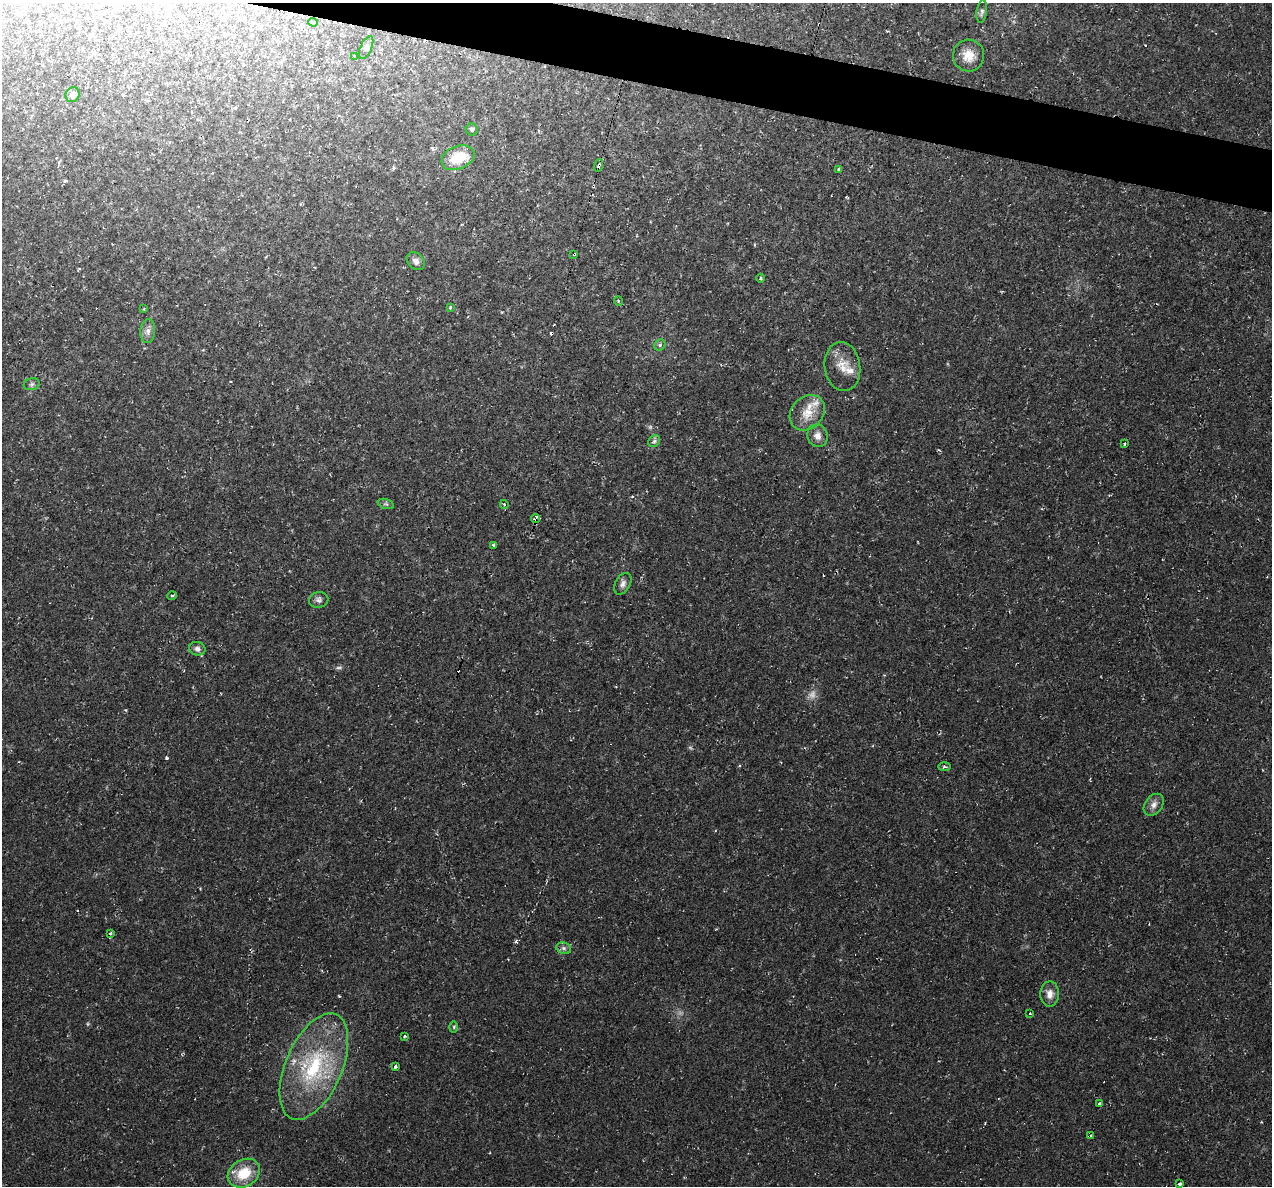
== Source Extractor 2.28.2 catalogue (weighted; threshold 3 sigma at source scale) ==
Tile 11 of 4 x 4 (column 3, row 3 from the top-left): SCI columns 2541-3810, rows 1308-2491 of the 5084 x 5107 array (HDU 1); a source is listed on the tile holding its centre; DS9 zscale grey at full resolution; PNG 1274 x 1188 px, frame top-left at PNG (2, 3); each listed source drawn as its Kron ellipse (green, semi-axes under 4 px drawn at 4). Shown black and unused: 4% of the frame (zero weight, under 2 of 3 exposures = <1% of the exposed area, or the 3 px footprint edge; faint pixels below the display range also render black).
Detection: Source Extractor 2.28.2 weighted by HDU 2 'WHT'; one run over the whole footprint, this tile lists its part. Background 0.0221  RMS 0.0062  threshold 0.0279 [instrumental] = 3 sigma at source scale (4.5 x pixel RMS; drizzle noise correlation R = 1.50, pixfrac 1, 0.05/0.05 arcsec/px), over >= 5 px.
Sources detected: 54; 3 too faint to see at this stretch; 3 cosmic-ray / hot-pixel residue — neither listed nor drawn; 2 inside a brighter listed object's ellipse — not listed separately; the other 46 listed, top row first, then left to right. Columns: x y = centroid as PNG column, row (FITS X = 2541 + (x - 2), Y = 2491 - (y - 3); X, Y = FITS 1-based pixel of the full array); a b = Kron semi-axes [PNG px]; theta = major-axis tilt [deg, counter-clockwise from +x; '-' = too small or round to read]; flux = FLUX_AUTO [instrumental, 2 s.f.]
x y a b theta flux
982 11 11 5 82 1.7
313 22 4 4 - 0.65
366 47 12 5 67 2.1
354 56 3 3 - 2.2
968 56 16 15 - 9.2
72 95 7 7 - 3
472 129 6 5 - 1.4
458 158 17 11 22 17
599 165 6 4 72 2.3
838 170 3 3 - 4.4
574 254 3 3 - 1.5
416 261 10 7 -43 2.8
761 278 4 3 - 0.74
618 301 5 3 - 0.6
450 308 3 3 - 0.63
144 309 3 2 - 0.42
148 331 12 7 86 3.3
660 345 6 5 - 1.1
842 367 24 18 -82 11
32 384 8 6 15 1.5
807 413 19 15 46 12
817 436 11 10 - 4.5
654 441 6 5 - 1.4
1124 444 3 3 - 0.83
386 504 8 4 -18 1.2
504 504 4 3 - 1.4
536 519 4 3 - 7.3
493 545 3 3 - 3.9
623 584 12 7 60 2.7
172 596 5 3 - 0.79
319 600 10 8 15 2.3
197 649 8 6 -12 2.3
944 767 6 3 0 0.91
1154 805 12 8 52 3.6
111 933 3 3 - 1.9
564 948 7 5 -20 1.7
1050 994 12 9 89 4.6
1030 1013 3 2 - 1.4
454 1027 6 4 90 0.81
404 1036 3 2 - 0.66
314 1067 56 28 67 61
395 1067 4 3 - 2.3
1100 1104 3 3 - 3.5
1091 1136 4 3 - 1.3
244 1173 17 13 31 17
1180 1184 4 3 - 2.9
Overlapping masked pixels (flux is a lower limit): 3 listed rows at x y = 599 165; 574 254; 536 519